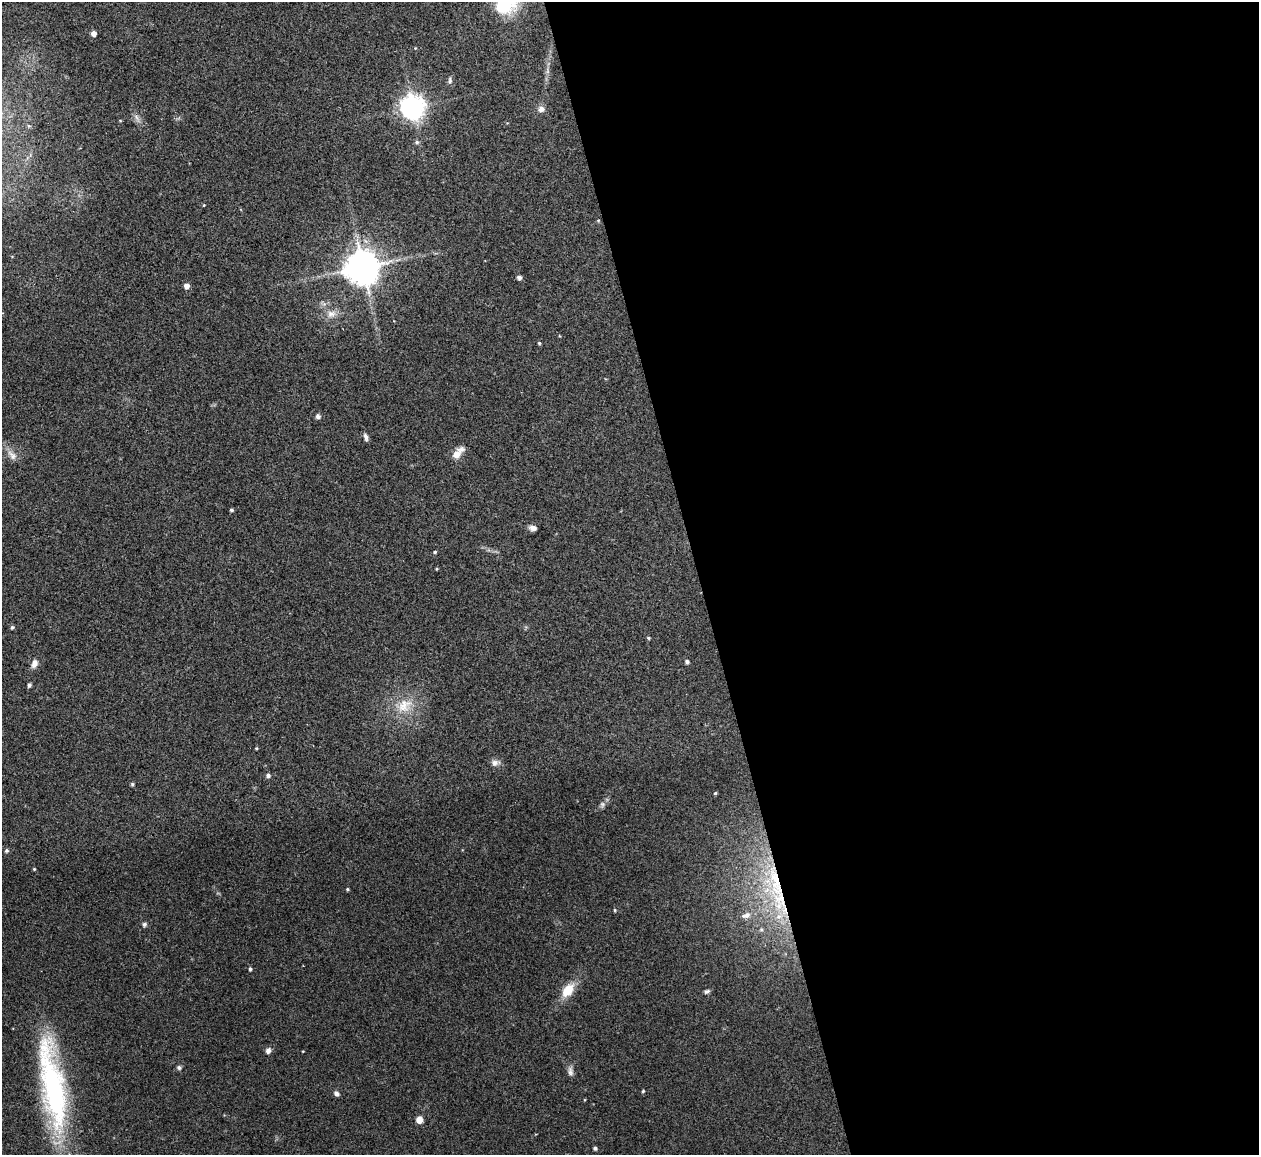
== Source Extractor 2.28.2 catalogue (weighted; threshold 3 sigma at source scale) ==
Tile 8 of 4 x 4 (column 4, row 2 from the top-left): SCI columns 3773-5029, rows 2452-3604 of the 5086 x 5028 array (HDU 1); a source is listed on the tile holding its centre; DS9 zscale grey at full resolution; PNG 1261 x 1157 px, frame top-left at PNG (2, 2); no overlay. Shown black and unused: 45% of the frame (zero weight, under 2 of 3 exposures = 3% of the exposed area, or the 3 px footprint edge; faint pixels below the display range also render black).
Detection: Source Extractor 2.28.2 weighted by HDU 2 'WHT'; one run over the whole footprint, this tile lists its part. Background 0.0754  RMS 0.0089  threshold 0.0402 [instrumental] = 3 sigma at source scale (4.5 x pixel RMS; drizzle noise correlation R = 1.50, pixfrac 1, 0.05/0.05 arcsec/px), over >= 5 px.
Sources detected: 55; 1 too faint to see at this stretch — not listed; the other 54 listed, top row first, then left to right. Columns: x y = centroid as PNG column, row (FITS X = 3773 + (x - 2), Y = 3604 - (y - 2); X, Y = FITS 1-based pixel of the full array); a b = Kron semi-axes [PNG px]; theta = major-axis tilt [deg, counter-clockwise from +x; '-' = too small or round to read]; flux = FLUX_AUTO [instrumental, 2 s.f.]
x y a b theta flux
94 33 5 4 - 5.2
415 48 4 4 - 0.66
450 81 10 5 -87 2.2
413 107 8 8 - 770
541 109 8 8 - 3.9
137 118 13 5 -60 3.5
120 120 5 3 - 0.64
417 142 6 6 - 1.9
204 205 3 3 - 0.6
363 267 10 9 - 2100
519 277 4 4 - 3
186 286 5 5 - 5.4
331 314 14 9 18 6.8
559 336 3 3 - 0.75
539 343 4 4 - 1.1
318 416 5 5 - 2.9
366 437 10 5 -76 2.8
458 453 18 8 48 8.8
12 455 17 9 -45 6.9
231 510 3 3 - 1.5
533 528 8 6 -6 4.1
435 552 4 4 - 1.2
436 569 4 3 - 0.82
12 627 5 4 - 1.5
648 638 5 4 - 1
687 662 5 5 - 1.8
34 663 11 7 70 5.2
29 685 4 4 - 2.2
404 705 25 18 38 22
256 748 4 3 - 0.84
495 763 11 8 4 4.2
268 776 5 5 - 2.5
132 784 5 5 - 1.1
715 793 4 4 - 1.1
6 851 5 5 - 1.7
34 869 4 4 - 0.9
776 882 62 17 -78 88
347 889 4 3 - 1
615 910 4 4 - 0.96
746 915 14 8 17 5.9
144 924 5 5 - 2.3
761 929 5 5 - 1.6
250 969 5 4 - 1.4
568 990 19 11 52 17
707 991 8 5 30 2
268 1051 8 7 - 2.8
303 1051 4 2 - 0.55
179 1067 6 5 - 1.7
570 1071 13 7 -79 3.7
53 1086 110 25 -80 180
643 1091 4 4 - 0.98
336 1093 5 5 - 3.5
419 1120 6 6 - 8.5
595 1148 4 4 - 1.9
Overlapping masked pixels (flux is a lower limit): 2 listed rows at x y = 363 267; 776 882